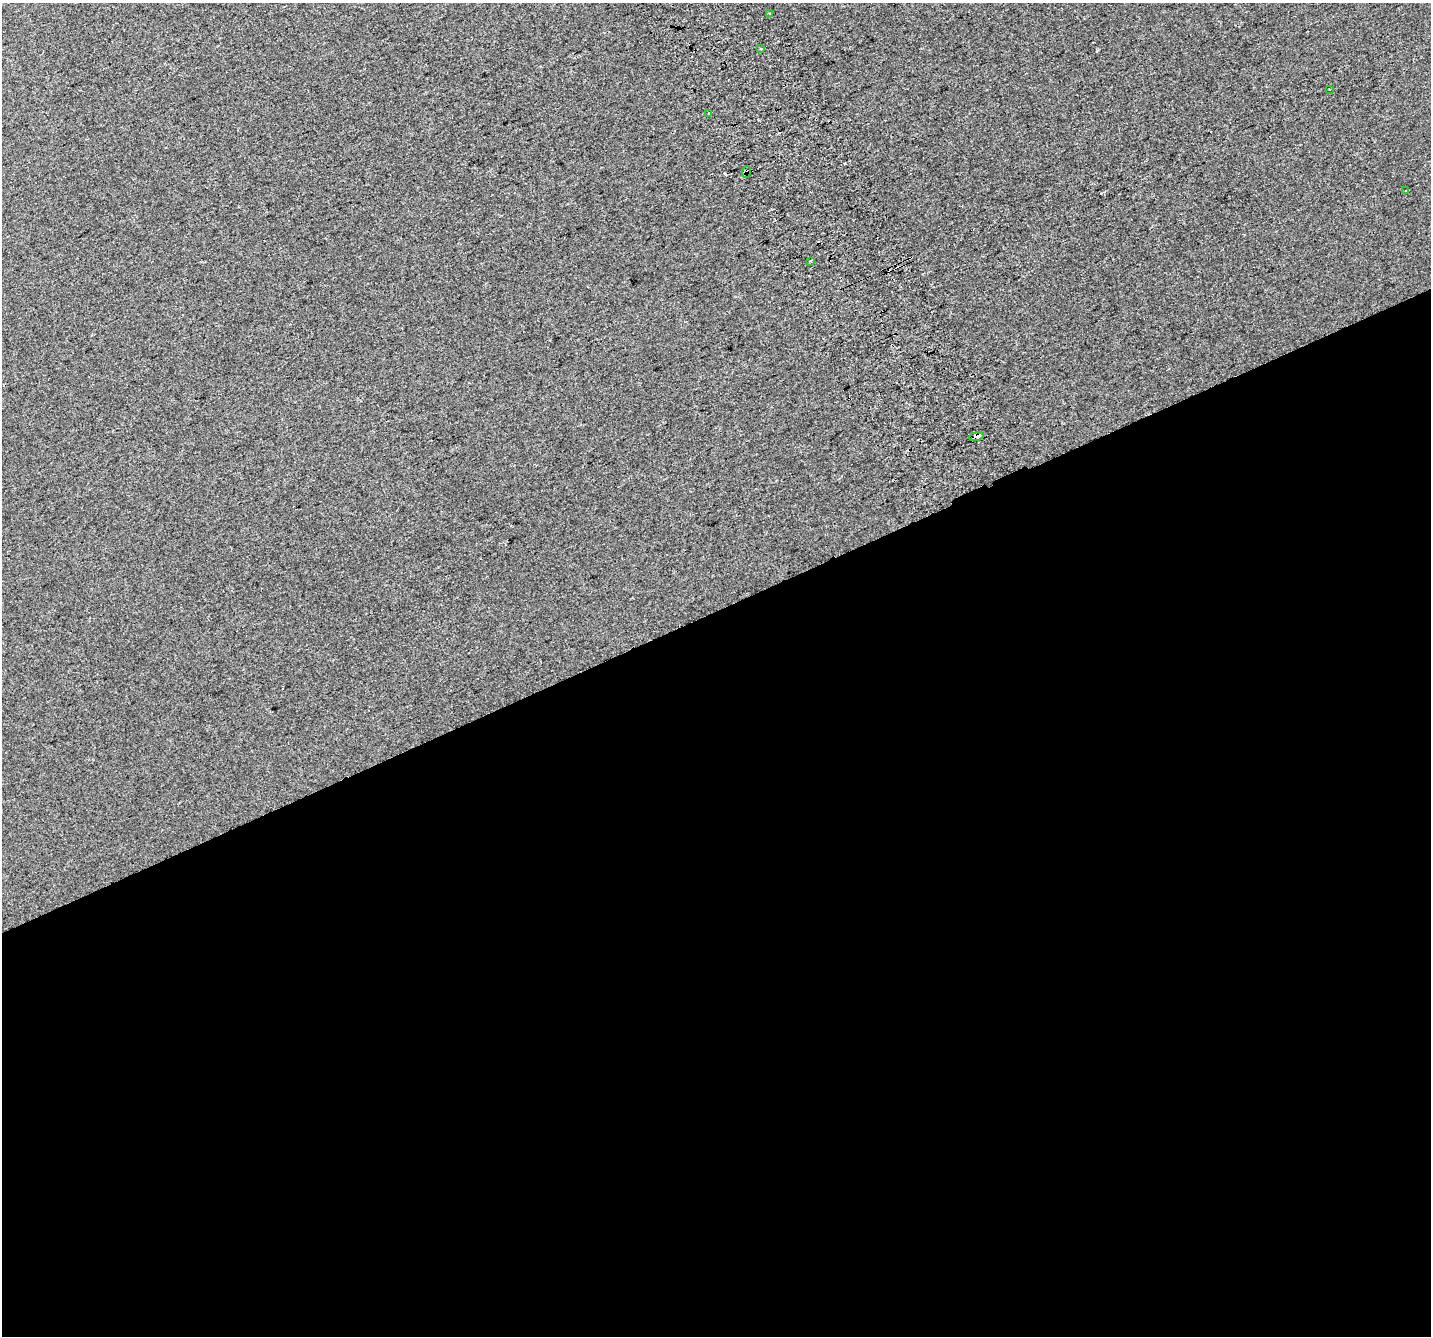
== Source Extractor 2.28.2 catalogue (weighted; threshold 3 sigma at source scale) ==
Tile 15 of 4 x 4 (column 3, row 4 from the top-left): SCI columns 2901-4329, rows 177-1510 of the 5798 x 5630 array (HDU 1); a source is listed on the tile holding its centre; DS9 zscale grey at full resolution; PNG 1433 x 1338 px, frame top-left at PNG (2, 3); each listed source drawn as its Kron ellipse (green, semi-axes under 4 px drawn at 4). Shown black and unused: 54% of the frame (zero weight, under 2 of 3 exposures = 2% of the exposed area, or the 3 px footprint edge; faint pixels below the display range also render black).
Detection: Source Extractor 2.28.2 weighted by HDU 2 'WHT'; one run over the whole footprint, this tile lists its part. Background 0.00565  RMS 0.0069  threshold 0.0313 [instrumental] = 3 sigma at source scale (4.5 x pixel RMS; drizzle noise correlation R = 1.50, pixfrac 1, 0.0396/0.0396 arcsec/px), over >= 5 px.
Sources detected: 11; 3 cosmic-ray / hot-pixel residue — neither listed nor drawn; the other 8 listed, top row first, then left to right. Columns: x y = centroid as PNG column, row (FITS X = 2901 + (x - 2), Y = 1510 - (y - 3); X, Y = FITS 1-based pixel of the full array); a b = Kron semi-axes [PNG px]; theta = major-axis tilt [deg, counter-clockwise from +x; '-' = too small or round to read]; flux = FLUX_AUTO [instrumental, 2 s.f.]
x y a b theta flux
770 14 3 3 - 1.6
760 49 3 3 - 2.5
1329 89 2 2 - 0.7
709 113 3 3 - 1.5
746 172 6 3 68 1.2
1406 191 3 3 - 2.3
811 261 3 2 - 0.66
976 436 7 4 13 44
Overlapping masked pixels (flux is a lower limit): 2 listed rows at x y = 746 172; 976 436